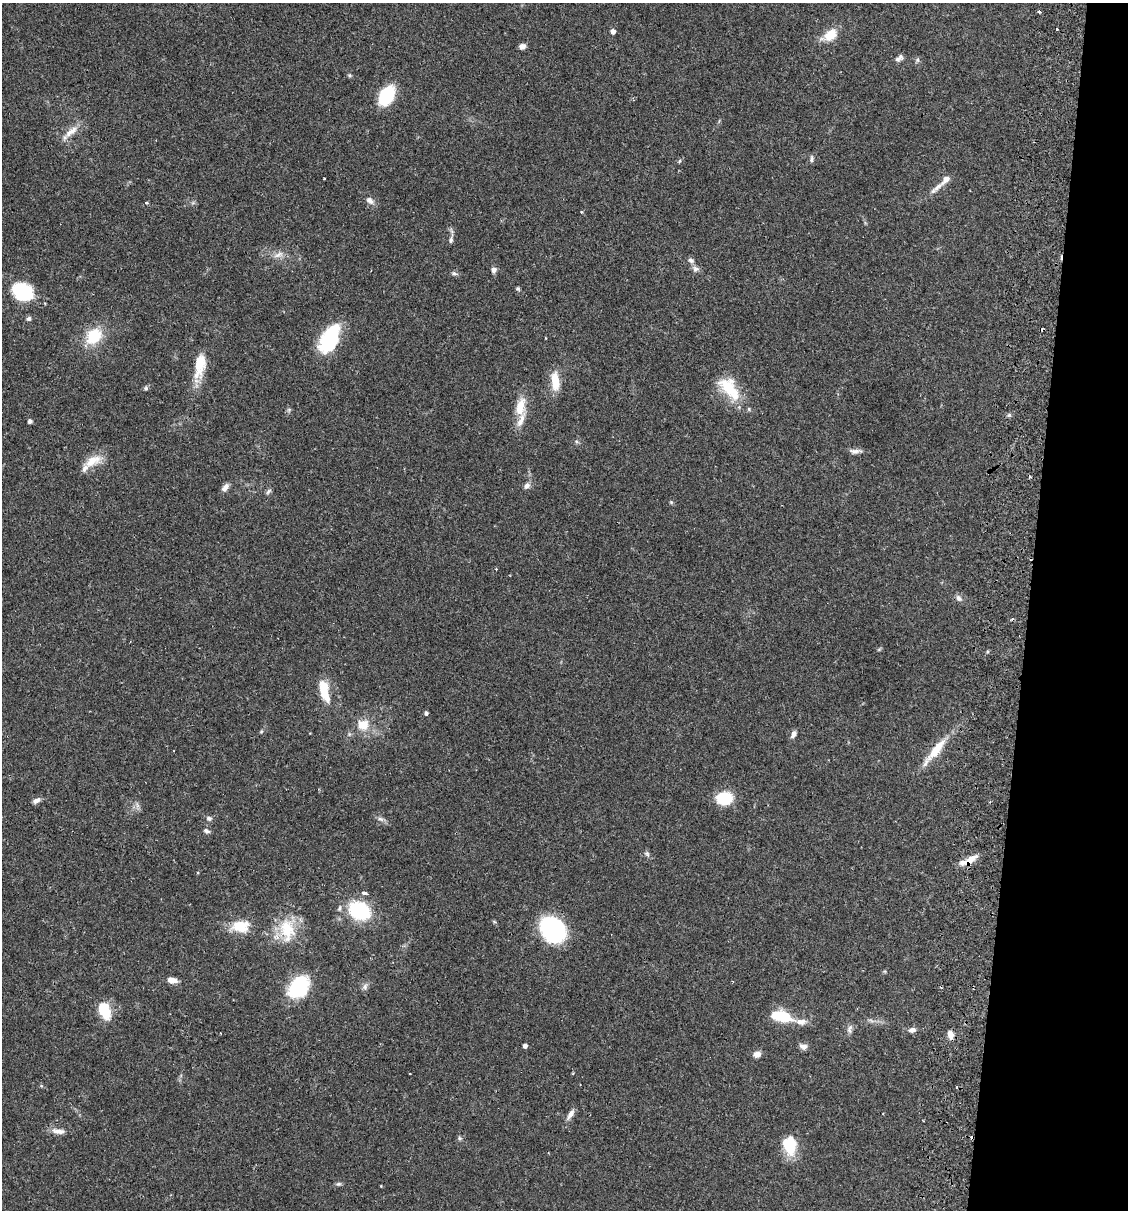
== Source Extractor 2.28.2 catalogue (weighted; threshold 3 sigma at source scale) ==
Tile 8 of 4 x 4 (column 4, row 2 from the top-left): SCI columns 3551-4676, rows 2432-3639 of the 4966 x 4858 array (HDU 1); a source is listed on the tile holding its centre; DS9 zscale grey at full resolution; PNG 1130 x 1212 px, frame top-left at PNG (2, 3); no overlay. Shown black and unused: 9% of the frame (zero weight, under 2 of 3 exposures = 3% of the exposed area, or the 3 px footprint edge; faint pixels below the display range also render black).
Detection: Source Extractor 2.28.2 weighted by HDU 2 'WHT'; one run over the whole footprint, this tile lists its part. Background 0.0646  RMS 0.005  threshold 0.0225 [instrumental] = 3 sigma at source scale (4.5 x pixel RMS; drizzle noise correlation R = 1.50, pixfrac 1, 0.05/0.05 arcsec/px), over >= 5 px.
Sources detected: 98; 1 too faint to see at this stretch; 6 cosmic-ray / hot-pixel residue — not listed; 9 inside a brighter listed object's ellipse — not listed separately; the other 82 listed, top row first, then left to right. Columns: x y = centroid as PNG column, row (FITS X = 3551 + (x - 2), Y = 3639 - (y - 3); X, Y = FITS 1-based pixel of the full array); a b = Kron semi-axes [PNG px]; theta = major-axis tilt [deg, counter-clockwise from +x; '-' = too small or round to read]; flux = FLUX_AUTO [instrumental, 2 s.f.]
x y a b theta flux
1039 12 3 3 - 1.4
1057 29 3 3 - 0.85
613 31 4 4 - 2.7
830 35 17 10 33 9.8
522 46 7 5 25 2.5
899 58 11 6 37 1.8
917 60 6 4 90 0.91
350 75 6 4 -21 0.71
386 96 17 11 59 29
71 131 23 8 39 5.7
811 159 10 5 84 1.3
679 161 6 5 - 0.72
324 178 2 2 - 0.45
936 188 27 6 41 4.2
370 200 12 7 -37 2.6
146 203 5 3 - 0.52
581 212 4 3 - 0.47
451 240 12 6 75 1.7
279 255 15 8 25 3.4
691 260 8 7 - 1.6
695 269 9 8 - 2
494 270 7 6 - 1.9
454 273 10 5 -9 1.2
518 288 5 5 - 0.79
23 292 27 21 -24 21
29 319 7 6 - 1.2
94 336 18 14 41 19
329 339 30 16 62 33
200 366 35 12 80 13
555 381 22 9 -84 9.7
146 388 6 5 - 0.98
728 388 30 20 -49 18
520 407 25 13 78 10
289 410 7 5 46 0.87
1009 415 6 4 42 0.76
30 421 4 4 - 1.6
576 441 7 4 -44 0.89
855 451 16 6 2 2.3
93 461 28 12 26 8.6
527 485 9 7 61 2.1
225 487 10 6 54 3
268 491 9 5 46 1.2
496 569 3 3 - 0.44
959 598 10 7 -46 2
879 649 6 4 2 0.57
324 691 27 10 -76 12
426 713 4 4 - 1.3
363 725 14 13 - 8.6
261 731 6 4 68 0.62
793 734 10 6 62 1.9
936 750 44 11 51 12
724 798 14 12 -1 19
36 800 11 6 22 2.1
137 805 9 5 -72 1.6
209 818 8 6 -16 1.4
380 819 9 6 -26 1.7
206 831 8 5 -18 1.3
647 854 9 6 -59 1.2
970 859 19 8 35 5.9
364 893 5 3 - 3.4
359 911 21 16 -26 34
240 926 17 11 3 15
287 929 33 22 -88 19
553 929 21 16 -45 76
172 980 10 6 -9 3.9
299 986 22 15 53 35
365 987 10 7 78 1.8
105 1011 17 10 -66 15
781 1016 25 12 -13 16
849 1029 13 7 78 2
912 1030 9 6 10 2.2
950 1034 10 7 -76 3.6
525 1046 4 4 - 1.9
803 1046 11 7 -11 2.3
757 1054 9 8 - 2.7
41 1086 5 4 - 0.52
570 1114 14 6 58 2.9
58 1131 18 7 -7 3.8
460 1138 6 5 - 0.9
789 1146 22 15 -62 15
338 1184 8 5 9 1
381 1186 3 2 - 0.36
Overlapping masked pixels (flux is a lower limit): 2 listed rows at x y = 936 750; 970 859
Unlisted compact peaks at least as high as the median listed source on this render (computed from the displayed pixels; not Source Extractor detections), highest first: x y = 671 502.